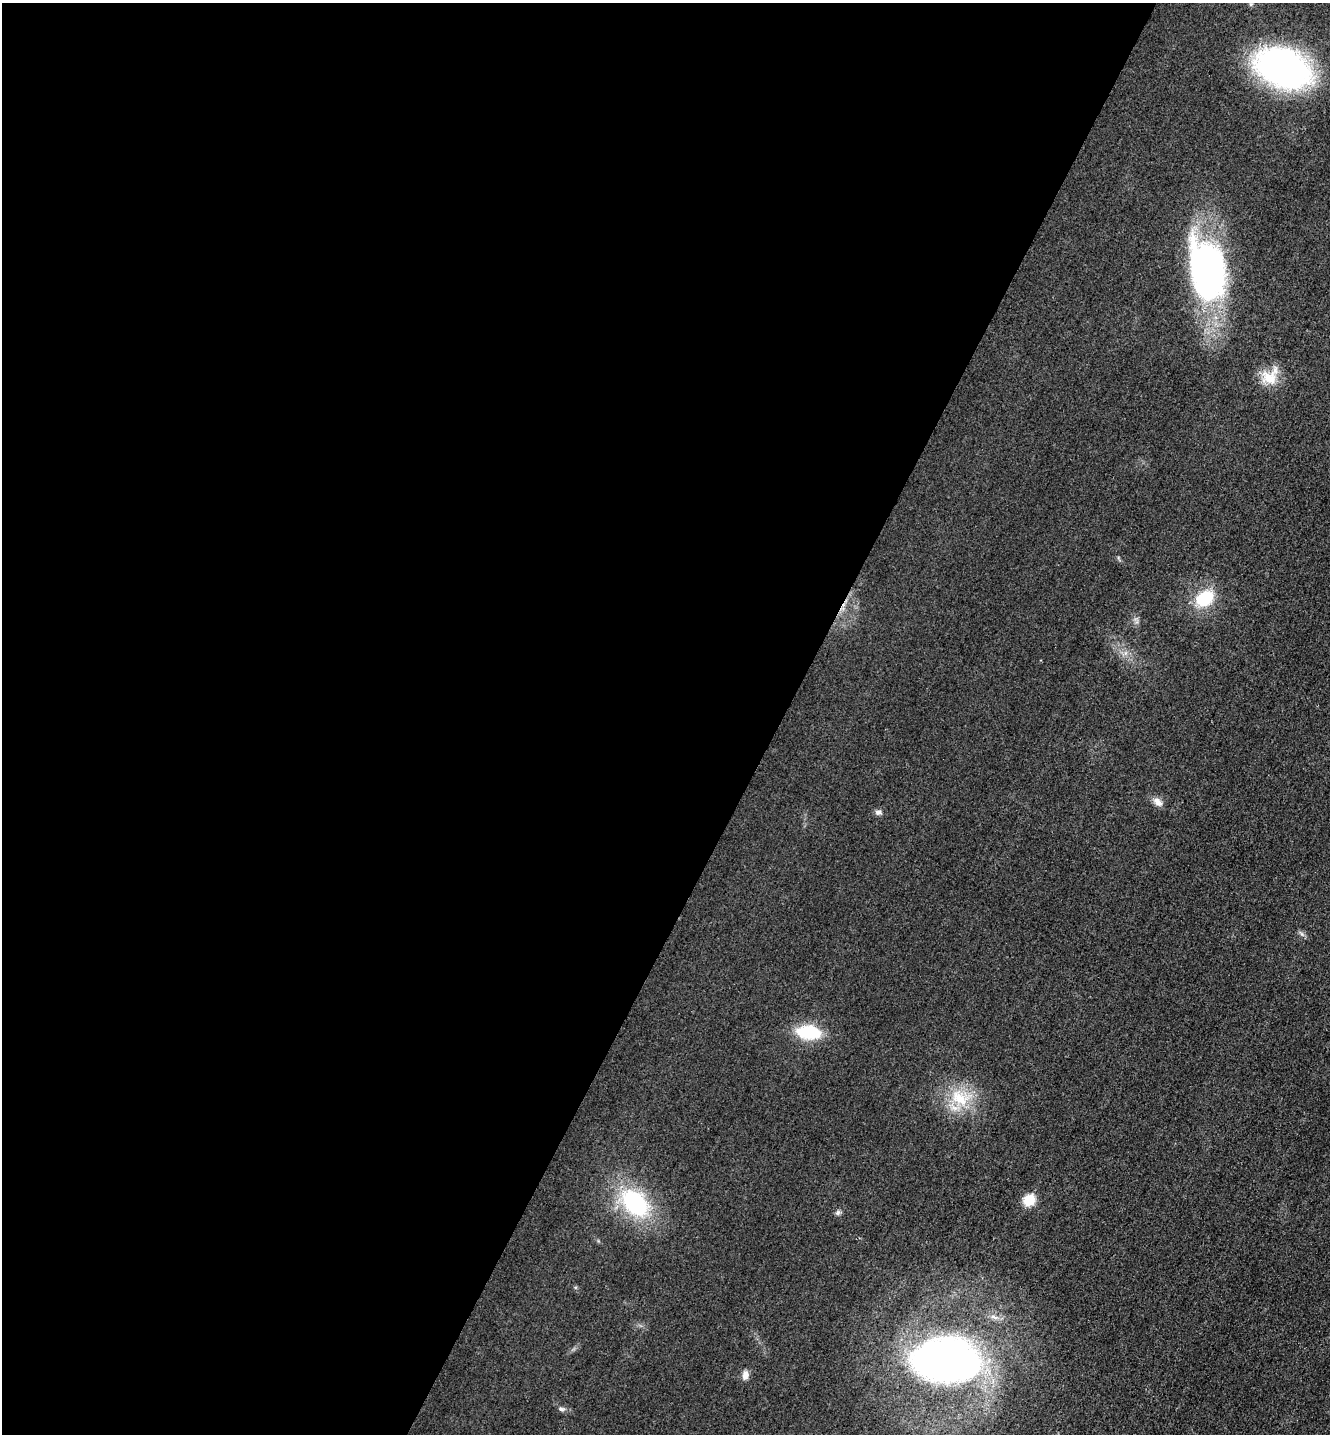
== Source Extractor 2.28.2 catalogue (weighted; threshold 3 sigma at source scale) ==
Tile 5 of 4 x 4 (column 1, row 2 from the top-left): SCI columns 165-1492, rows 2885-4316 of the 5778 x 5772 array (HDU 1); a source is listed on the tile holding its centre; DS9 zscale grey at full resolution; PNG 1332 x 1436 px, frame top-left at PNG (2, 3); no overlay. Shown black and unused: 59% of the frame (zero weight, under 3 of 4 exposures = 2% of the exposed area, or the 3 px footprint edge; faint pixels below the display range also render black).
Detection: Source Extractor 2.28.2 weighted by HDU 2 'WHT'; one run over the whole footprint, this tile lists its part. Background 0.0187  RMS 0.0056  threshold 0.0252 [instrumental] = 3 sigma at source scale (4.5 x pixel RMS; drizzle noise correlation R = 1.50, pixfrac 1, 0.05/0.05 arcsec/px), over >= 5 px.
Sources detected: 14; all 14 listed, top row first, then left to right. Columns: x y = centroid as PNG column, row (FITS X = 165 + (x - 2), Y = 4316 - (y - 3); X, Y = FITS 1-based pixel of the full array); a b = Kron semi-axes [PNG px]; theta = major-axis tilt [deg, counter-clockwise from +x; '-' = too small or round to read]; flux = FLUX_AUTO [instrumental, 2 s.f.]
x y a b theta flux
1283 68 49 30 -21 200
1207 269 64 38 -78 170
1269 377 23 19 -16 12
1205 598 18 13 37 24
1158 802 14 8 -40 3.6
878 812 8 7 - 1.9
808 1032 19 11 -6 35
959 1098 29 19 -35 22
1029 1200 7 7 - 20
635 1203 32 22 -45 58
838 1213 7 6 - 1.3
946 1360 53 33 -2 330
745 1375 11 7 76 3.5
561 1409 10 5 -11 1.6
Unlisted compact peaks at least as high as the median listed source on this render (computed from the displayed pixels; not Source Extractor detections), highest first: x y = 1302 934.